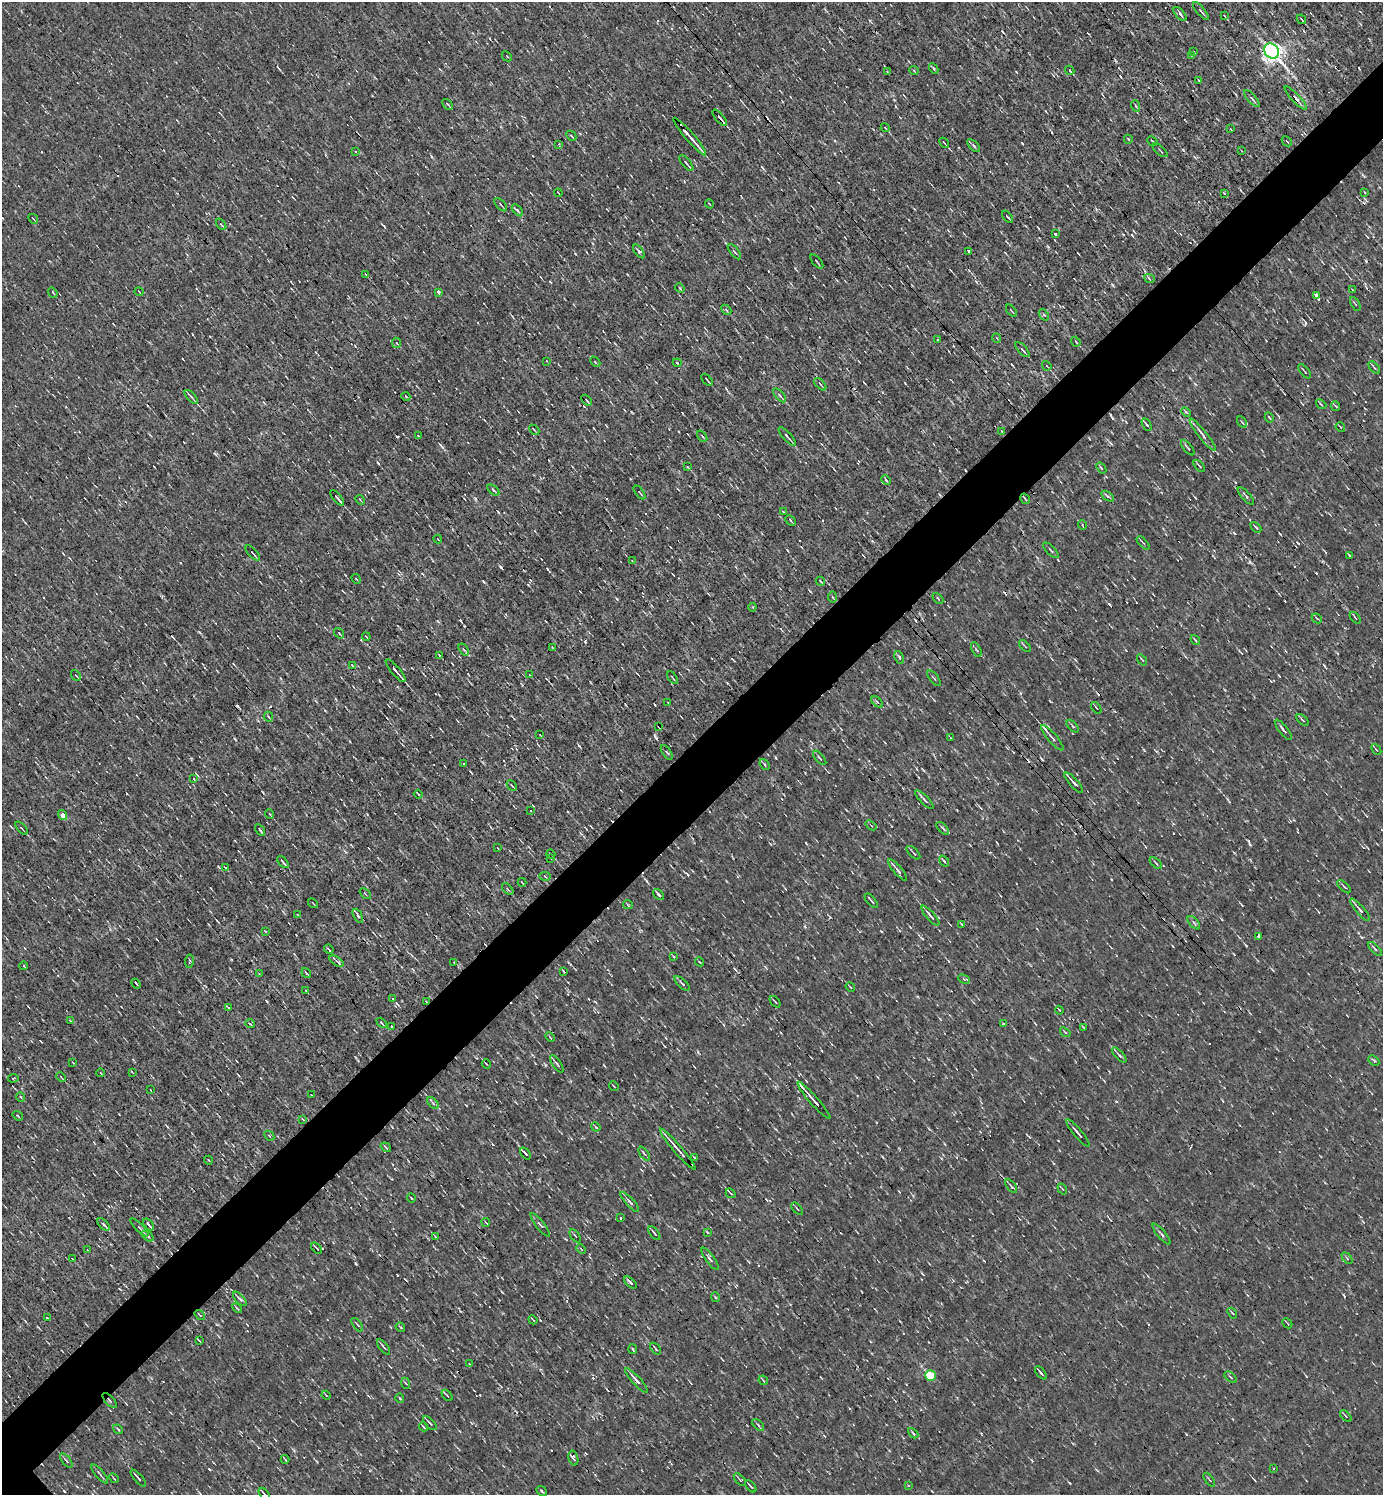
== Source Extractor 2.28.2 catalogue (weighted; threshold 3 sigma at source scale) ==
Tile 10 of 4 x 4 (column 2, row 3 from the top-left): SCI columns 1534-2914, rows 1494-2986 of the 5973 x 5973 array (HDU 1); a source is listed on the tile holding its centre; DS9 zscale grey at full resolution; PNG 1385 x 1497 px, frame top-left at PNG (2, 2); each listed source drawn as its Kron ellipse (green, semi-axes under 4 px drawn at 4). Shown black and unused: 5% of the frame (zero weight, under 3 of 4 exposures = <1% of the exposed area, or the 3 px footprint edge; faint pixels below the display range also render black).
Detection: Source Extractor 2.28.2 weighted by HDU 2 'WHT'; one run over the whole footprint, this tile lists its part. Background 9.75e-05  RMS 0.041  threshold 0.185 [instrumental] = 3 sigma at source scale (4.5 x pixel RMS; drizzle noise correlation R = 1.50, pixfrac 1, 0.05/0.05 arcsec/px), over >= 5 px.
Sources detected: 326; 13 cosmic-ray / hot-pixel residue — neither listed nor drawn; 2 inside a brighter listed object's ellipse — not listed separately; the other 311 listed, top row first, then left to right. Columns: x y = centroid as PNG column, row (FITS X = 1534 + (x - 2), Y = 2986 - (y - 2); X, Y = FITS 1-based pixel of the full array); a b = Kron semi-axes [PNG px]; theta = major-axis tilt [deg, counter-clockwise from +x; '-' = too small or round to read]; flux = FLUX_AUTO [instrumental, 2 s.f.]
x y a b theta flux
1201 11 11 3 -49 7.5
1180 14 8 4 -49 11
1225 16 4 2 - 3.2
1301 19 5 2 - 4.8
1272 51 8 7 - 2200
1194 52 3 2 - 2.8
1191 55 3 2 - 3.2
507 56 6 2 -45 2.7
934 69 5 3 - 5.9
1070 70 5 3 - 30
887 71 4 2 - 3.5
914 71 4 3 - 2.9
1198 80 3 2 - 3
1296 98 15 4 -47 21
1252 99 10 4 -48 11
448 104 6 3 -47 5.4
1136 106 6 3 -70 5.4
720 118 10 3 -51 14
885 128 4 3 - 4.8
1231 129 3 2 - 2.2
571 136 6 3 -44 5.8
690 137 24 2 -49 50
1128 139 4 2 - 4.5
1152 141 5 2 - 4.6
1287 141 6 2 -44 3
944 143 6 2 -44 3.8
559 144 3 3 - 4.6
974 146 8 4 -47 8.1
1160 150 9 2 -42 4.2
1241 150 3 2 - 2.7
355 151 3 3 - 4.6
686 163 10 2 -50 9.1
1364 192 4 2 - 3.1
558 193 4 2 - 3.1
1224 193 3 2 - 3.4
709 204 4 2 - 3.9
501 205 8 3 -47 5.9
517 210 7 4 -48 7.8
1007 217 7 2 -51 6
33 219 5 2 - 2.9
221 224 6 3 -54 5
1055 234 3 2 - 5.4
639 251 8 4 -53 7.4
969 251 4 3 - 23
734 252 9 3 -51 6.5
817 261 8 2 -49 4
366 275 4 2 - 4.2
1149 278 5 3 - 4.9
680 288 5 4 - 4.5
1352 289 2 2 - 2.9
139 292 4 2 - 2.9
438 292 3 3 - 19
53 293 5 3 - 4.7
1317 296 4 3 - 33
1355 304 8 3 -60 4.4
726 310 6 4 -45 6.5
1011 311 7 2 -52 3.8
1044 315 6 3 -53 5.3
997 338 4 3 - 3.7
937 339 4 3 - 3.8
1076 342 5 2 - 4.5
396 343 5 3 - 4.7
1022 349 9 3 -47 8.2
546 361 3 2 - 2.3
595 362 6 2 -46 3.5
677 363 4 3 - 4.5
1047 366 5 3 - 3.4
1374 368 7 3 -49 5.6
1304 371 8 2 -51 4.6
707 380 7 2 -49 7.3
820 384 7 3 -46 5.6
780 395 8 3 -48 8
191 397 9 3 -47 6.9
406 397 4 3 - 3.5
587 400 6 2 -46 5.5
1321 404 6 3 -39 4.4
1336 406 5 3 - 4
1186 412 5 3 - 5.5
1269 417 5 3 - 4.8
1242 422 6 2 -57 3.8
1147 425 7 3 -58 7.9
1340 427 5 3 - 4
534 430 6 2 -46 3.8
1002 432 3 2 - 3.2
1203 435 20 4 -52 24
418 436 4 4 - 3.7
702 436 6 3 -53 5.4
787 437 12 2 -49 11
1188 448 9 2 -51 6.1
1199 466 7 3 -48 5.8
688 467 4 2 - 3.5
1101 468 6 3 -53 5.2
886 480 5 3 - 4.6
493 490 7 3 -37 5.7
640 492 8 3 -52 6.1
1108 496 7 4 -34 6.9
1246 496 11 3 -48 7.2
337 498 9 2 -50 13
1025 499 5 2 - 3.8
360 500 5 2 - 3.5
783 512 3 2 - 3.7
790 520 6 2 -46 5.2
1082 525 5 3 - 3
1256 527 6 3 -46 5.9
438 539 4 2 - 2.6
1143 543 8 3 -47 6.2
1051 550 10 2 -46 5.9
253 553 9 2 -47 9.5
1349 555 3 2 - 3.1
632 561 2 2 - 2.3
356 579 5 2 - 3.5
821 581 5 3 - 3.4
832 597 5 3 - 4.8
938 598 6 2 -45 3.7
752 607 4 3 - 4.9
1317 618 5 3 - 4.1
1355 618 7 2 -50 4.6
339 633 6 3 -53 4.6
366 637 4 2 - 3.2
1195 640 5 3 - 3.6
1025 646 7 3 -44 5.4
553 648 4 2 - 3.9
976 649 8 3 -61 6.2
464 650 6 4 -55 7.5
439 655 4 2 - 2.9
899 657 7 4 -64 7.7
1142 660 6 3 -54 4.8
352 665 3 2 - 3.1
395 671 15 3 -49 26
76 675 6 2 -49 3.6
530 675 3 2 - 2.3
672 678 7 2 -52 4.8
934 678 9 3 -51 5.1
877 702 7 4 -45 7
668 703 3 2 - 3.3
1096 708 6 2 -51 3.7
269 717 5 3 - 4.1
1303 720 7 3 -42 5.3
659 726 3 2 - 4.5
1073 726 8 4 -46 5.7
1283 730 12 3 -51 11
540 735 3 2 - 3.8
951 738 4 2 - 3
1052 738 16 4 -49 19
1376 750 6 3 -48 3.8
667 752 8 2 -55 4.7
820 758 9 3 -49 6.6
463 764 3 2 - 5.9
765 764 6 3 -52 5.7
194 779 3 2 - 2.8
1074 783 13 3 -48 18
512 786 6 3 -47 4.9
418 794 4 2 - 3.7
924 800 12 3 -46 9.9
531 811 2 2 - 3
270 814 5 3 - 3.8
62 815 5 4 - 34
871 825 6 3 -38 4.6
22 828 8 3 -47 5.2
943 828 8 3 -45 6.4
260 830 6 2 -58 5.3
498 848 3 2 - 3.2
913 853 8 2 -44 6
551 854 5 2 - 3.4
550 858 3 2 - 2.7
944 861 6 3 -54 6.7
283 862 7 2 -48 7.3
1156 863 7 2 -44 5.2
226 868 4 2 - 5.1
898 870 13 3 -50 14
545 876 5 3 - 5.1
522 882 4 2 - 3.5
1344 887 8 3 -44 7
508 889 7 2 -46 4.9
365 894 6 2 -45 3.5
659 894 6 3 -49 11
871 901 9 2 -49 6.8
313 903 5 2 - 3.2
628 905 5 3 - 3.3
1360 910 14 3 -49 18
298 915 4 2 - 3.1
358 916 8 3 -62 7
930 916 12 3 -49 16
1194 923 8 3 -48 7.3
961 924 3 2 - 4.9
265 931 4 3 - 3.6
1259 936 3 3 - 120
329 949 5 2 - 4.6
1375 949 9 3 -44 7.8
673 956 3 2 - 3.9
189 961 7 3 81 4.2
337 961 8 4 -34 9.6
699 962 4 2 - 3.7
454 963 3 2 - 4.3
24 966 4 3 - 3.4
564 971 4 2 - 5.5
306 973 5 2 - 4.5
259 974 3 3 - 3
964 979 6 4 -24 6.9
136 984 5 2 - 5.3
682 984 10 3 -43 10
850 987 5 2 - 3.5
306 991 4 2 - 2.9
393 999 3 3 - 5.4
426 1001 4 2 - 3
775 1002 6 2 -50 3.7
229 1008 4 3 - 8.2
1059 1010 4 2 - 3.7
70 1020 4 2 - 3.3
382 1023 6 3 -45 5.4
250 1024 5 2 - 4.7
1004 1024 3 3 - 5
391 1026 3 2 - 3.3
1083 1027 4 2 - 2.9
1065 1032 6 3 -38 3.9
550 1037 5 3 - 4.1
1119 1055 9 3 -47 8.1
1374 1060 6 4 -43 5.9
73 1063 3 2 - 2.8
486 1064 5 2 - 3.2
557 1064 10 3 -56 7.4
132 1072 4 3 - 3
101 1073 4 2 - 2.6
61 1077 5 3 - 3.9
13 1078 5 3 - 3.7
614 1086 5 2 - 3.1
150 1090 3 2 - 3.6
311 1095 3 2 - 2.9
21 1097 4 3 - 3.6
814 1100 24 3 -49 34
433 1103 7 4 -46 7.2
18 1116 6 3 -36 3.9
303 1119 4 2 - 3.8
596 1127 5 3 - 4.2
1078 1133 17 3 -50 13
269 1136 6 3 -44 4.5
386 1147 6 3 -36 5
678 1149 27 2 -49 32
526 1154 7 3 -51 9.7
644 1154 8 3 -55 5.8
694 1157 3 2 - 2.6
208 1160 4 3 - 3.2
1011 1186 8 3 -52 7.3
1062 1189 6 4 -57 5.3
731 1193 5 2 - 4.3
411 1198 4 2 - 3.4
630 1202 13 4 -47 13
797 1209 7 2 -50 4
621 1218 3 2 - 3.8
486 1222 4 2 - 3.9
104 1224 7 3 -45 6.5
149 1224 7 2 -51 10
540 1225 14 4 -52 11
139 1227 12 3 -45 7.1
707 1232 3 2 - 3.1
654 1233 8 2 -50 7
1161 1234 13 3 -50 8.6
148 1236 7 4 -39 8.9
435 1236 3 2 - 2.6
575 1236 7 3 -55 4.7
317 1248 7 2 -48 4.7
581 1249 5 3 - 4.2
87 1250 3 2 - 2.9
1347 1258 6 4 -46 5.3
72 1259 3 2 - 3.3
710 1259 13 3 -54 11
630 1282 7 2 -41 8.9
715 1297 5 3 - 3.9
240 1299 9 3 -46 12
237 1308 6 3 -45 5.2
1232 1313 6 3 -52 4.4
200 1315 6 4 -37 4.4
47 1318 4 2 - 3.6
533 1320 5 2 - 3.7
1287 1323 5 2 - 3.6
357 1325 8 2 -54 4
400 1327 5 3 - 4
199 1341 4 2 - 3.8
384 1347 9 2 -52 6.7
655 1348 7 2 -52 5.7
633 1349 5 3 - 4
469 1364 3 3 - 3.1
1041 1373 8 2 -49 11
930 1376 5 5 - 200
1231 1377 7 2 -40 4.1
636 1380 16 4 -48 21
763 1380 5 2 - 3.6
405 1383 6 3 -67 4.7
326 1395 4 3 - 3.1
447 1395 7 3 -48 4.8
400 1398 4 4 - 4.3
110 1401 9 4 -46 12
1346 1416 7 4 -48 5.6
430 1423 9 3 -47 8.3
758 1425 7 2 -46 5.6
423 1427 5 2 - 5.6
118 1429 5 3 - 3.9
913 1433 6 3 -46 4.7
573 1458 7 4 -75 10
285 1459 4 2 - 5
66 1461 8 3 -51 11
1274 1469 3 3 - 25
100 1474 12 2 -49 8.1
114 1478 5 2 - 3.7
138 1478 10 2 -49 8.4
740 1480 7 4 -47 5.6
1209 1480 8 2 -55 4.3
751 1486 7 2 -48 9.4
908 1486 3 3 - 14
542 1491 6 3 -38 5.2
264 1494 7 2 -52 7.2
Overlapping masked pixels (flux is a lower limit): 8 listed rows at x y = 1272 51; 1296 98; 720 118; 1317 296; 1025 499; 659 726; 426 1001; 110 1401
Isophote crosses this tile's border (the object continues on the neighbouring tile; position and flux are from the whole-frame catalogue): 1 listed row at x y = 264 1494
Unlisted compact peaks at least as high as the median listed source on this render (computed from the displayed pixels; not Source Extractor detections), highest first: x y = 585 641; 356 1264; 1366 261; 547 569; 579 746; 483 581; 209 1469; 442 447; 617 599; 460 620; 528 585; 806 843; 1132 235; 1250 845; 1298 543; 776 758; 215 454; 384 226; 762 167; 1016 72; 1112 418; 1048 246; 631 412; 805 926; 1316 573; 905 383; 810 591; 1279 676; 687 874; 830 917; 502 1292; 550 282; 431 156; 355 346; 872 541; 266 1001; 1195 384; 1195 497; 1306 1376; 1120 76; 928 1059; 1116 1101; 1242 905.